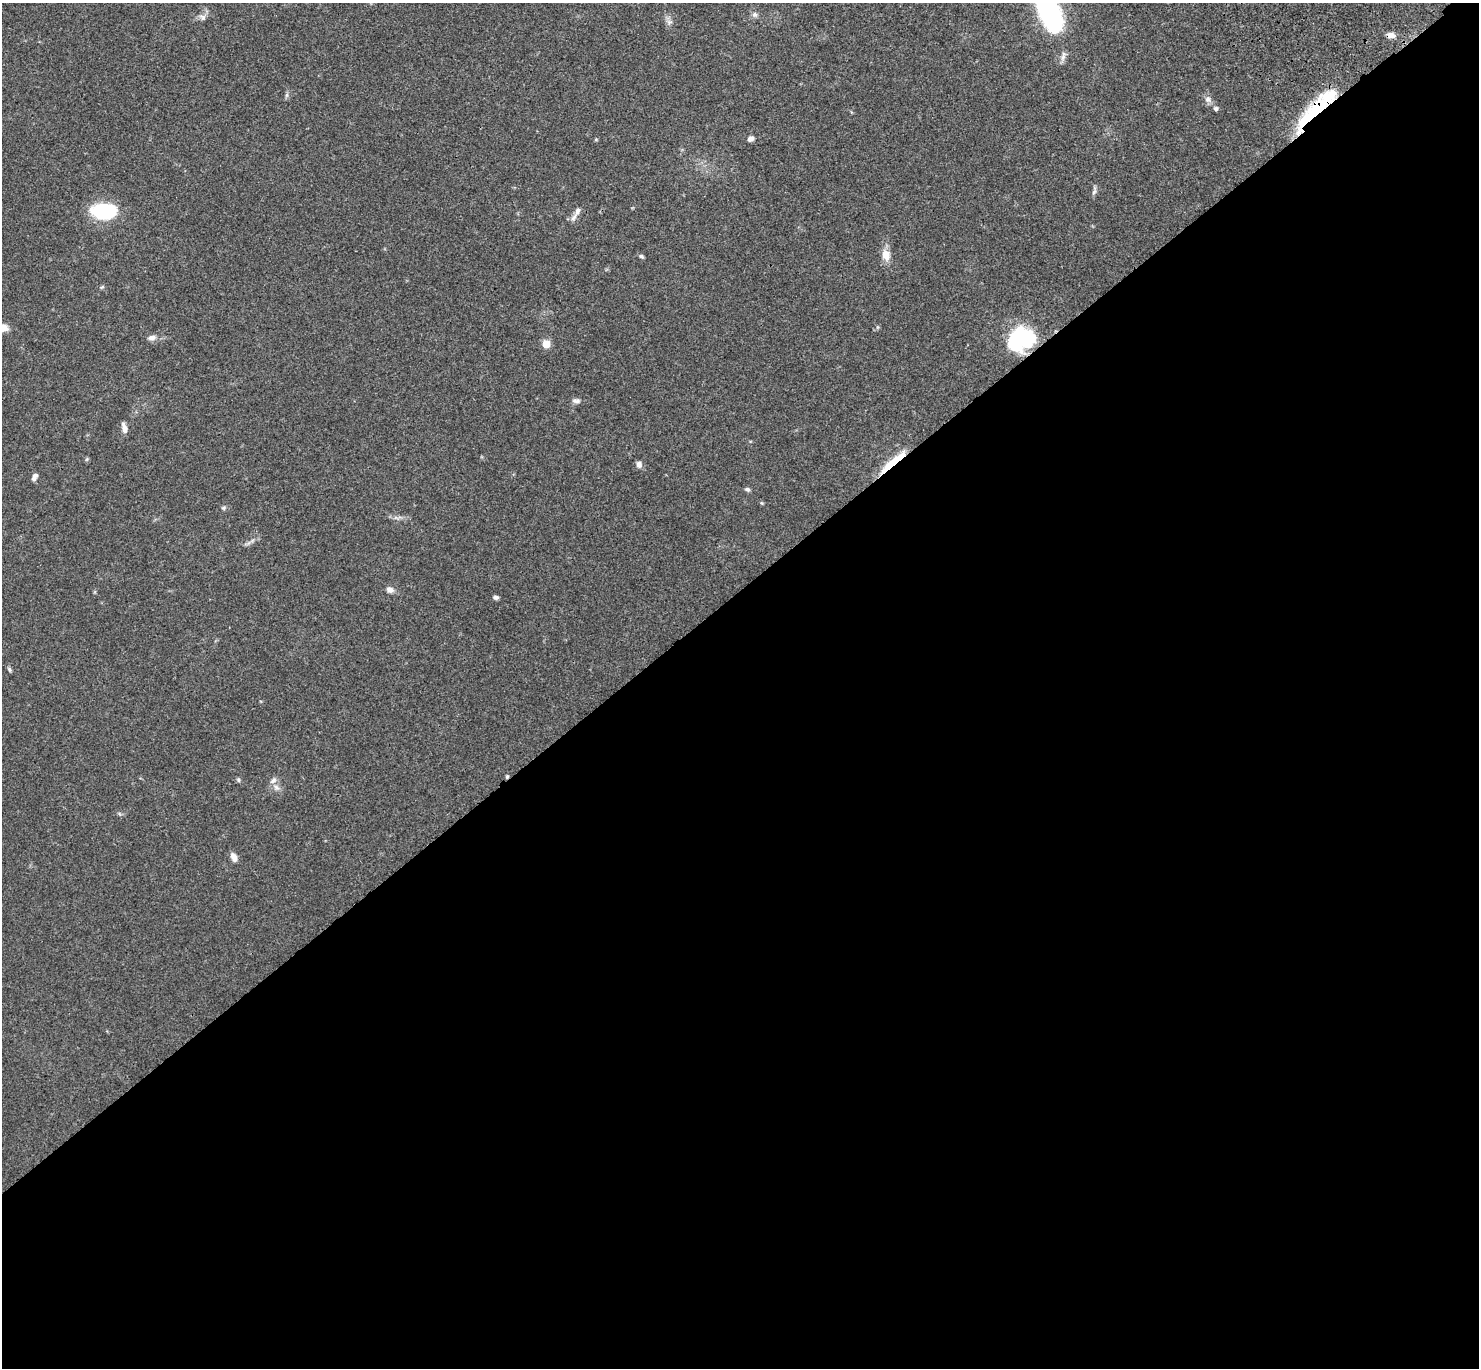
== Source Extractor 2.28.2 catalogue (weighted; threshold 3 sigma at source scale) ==
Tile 15 of 4 x 4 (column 3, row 4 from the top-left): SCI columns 3054-4530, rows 245-1610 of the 6109 x 6091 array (HDU 1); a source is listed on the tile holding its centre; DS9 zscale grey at full resolution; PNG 1481 x 1370 px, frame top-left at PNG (2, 3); no overlay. Shown black and unused: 57% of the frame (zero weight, under 3 of 4 exposures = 6% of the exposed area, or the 3 px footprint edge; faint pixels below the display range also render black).
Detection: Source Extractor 2.28.2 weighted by HDU 2 'WHT'; one run over the whole footprint, this tile lists its part. Background 0.0504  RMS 0.0055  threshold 0.0246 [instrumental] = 3 sigma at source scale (4.5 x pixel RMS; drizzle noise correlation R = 1.50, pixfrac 1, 0.05/0.05 arcsec/px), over >= 5 px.
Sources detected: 38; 3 inside a brighter object's white glare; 1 cosmic-ray / hot-pixel residue — not listed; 1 inside a brighter listed object's ellipse — not listed separately; the other 33 listed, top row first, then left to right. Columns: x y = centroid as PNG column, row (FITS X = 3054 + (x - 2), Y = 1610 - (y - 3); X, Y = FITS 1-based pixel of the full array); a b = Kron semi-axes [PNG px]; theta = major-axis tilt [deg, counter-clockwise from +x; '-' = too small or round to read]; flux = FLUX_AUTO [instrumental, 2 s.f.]
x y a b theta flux
755 14 7 7 - 1.5
1050 14 36 17 -67 99
202 17 10 6 -34 1.6
669 22 8 5 12 1.3
1391 35 9 6 -8 3.3
1208 99 9 8 - 2.1
1216 108 6 6 - 1.1
1315 111 59 13 45 37
596 139 5 3 - 0.5
751 139 6 5 - 2.3
1094 191 13 4 76 1.5
104 211 21 11 3 48
577 211 13 7 63 2.9
886 255 14 10 -79 5.4
641 256 6 5 - 0.92
3 328 13 9 5 4.2
151 338 10 7 12 2.2
1022 338 26 21 1 39
546 344 5 5 - 13
576 401 12 6 1 1.8
124 428 9 5 -74 3.6
892 463 40 6 41 18
639 464 7 6 - 2.3
35 477 9 5 60 2.1
747 489 6 5 - 1.2
762 503 6 3 -70 0.54
224 508 6 5 - 0.9
390 590 9 7 -27 2.5
496 597 7 5 -13 1.1
9 670 7 4 -71 0.84
238 780 6 5 - 0.9
276 787 9 7 -55 2.2
234 857 11 6 -67 3
Overlapping masked pixels (flux is a lower limit): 3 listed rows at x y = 1391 35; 1315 111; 892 463
Isophote crosses this tile's border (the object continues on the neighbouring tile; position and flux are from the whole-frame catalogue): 2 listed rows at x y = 1050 14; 3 328